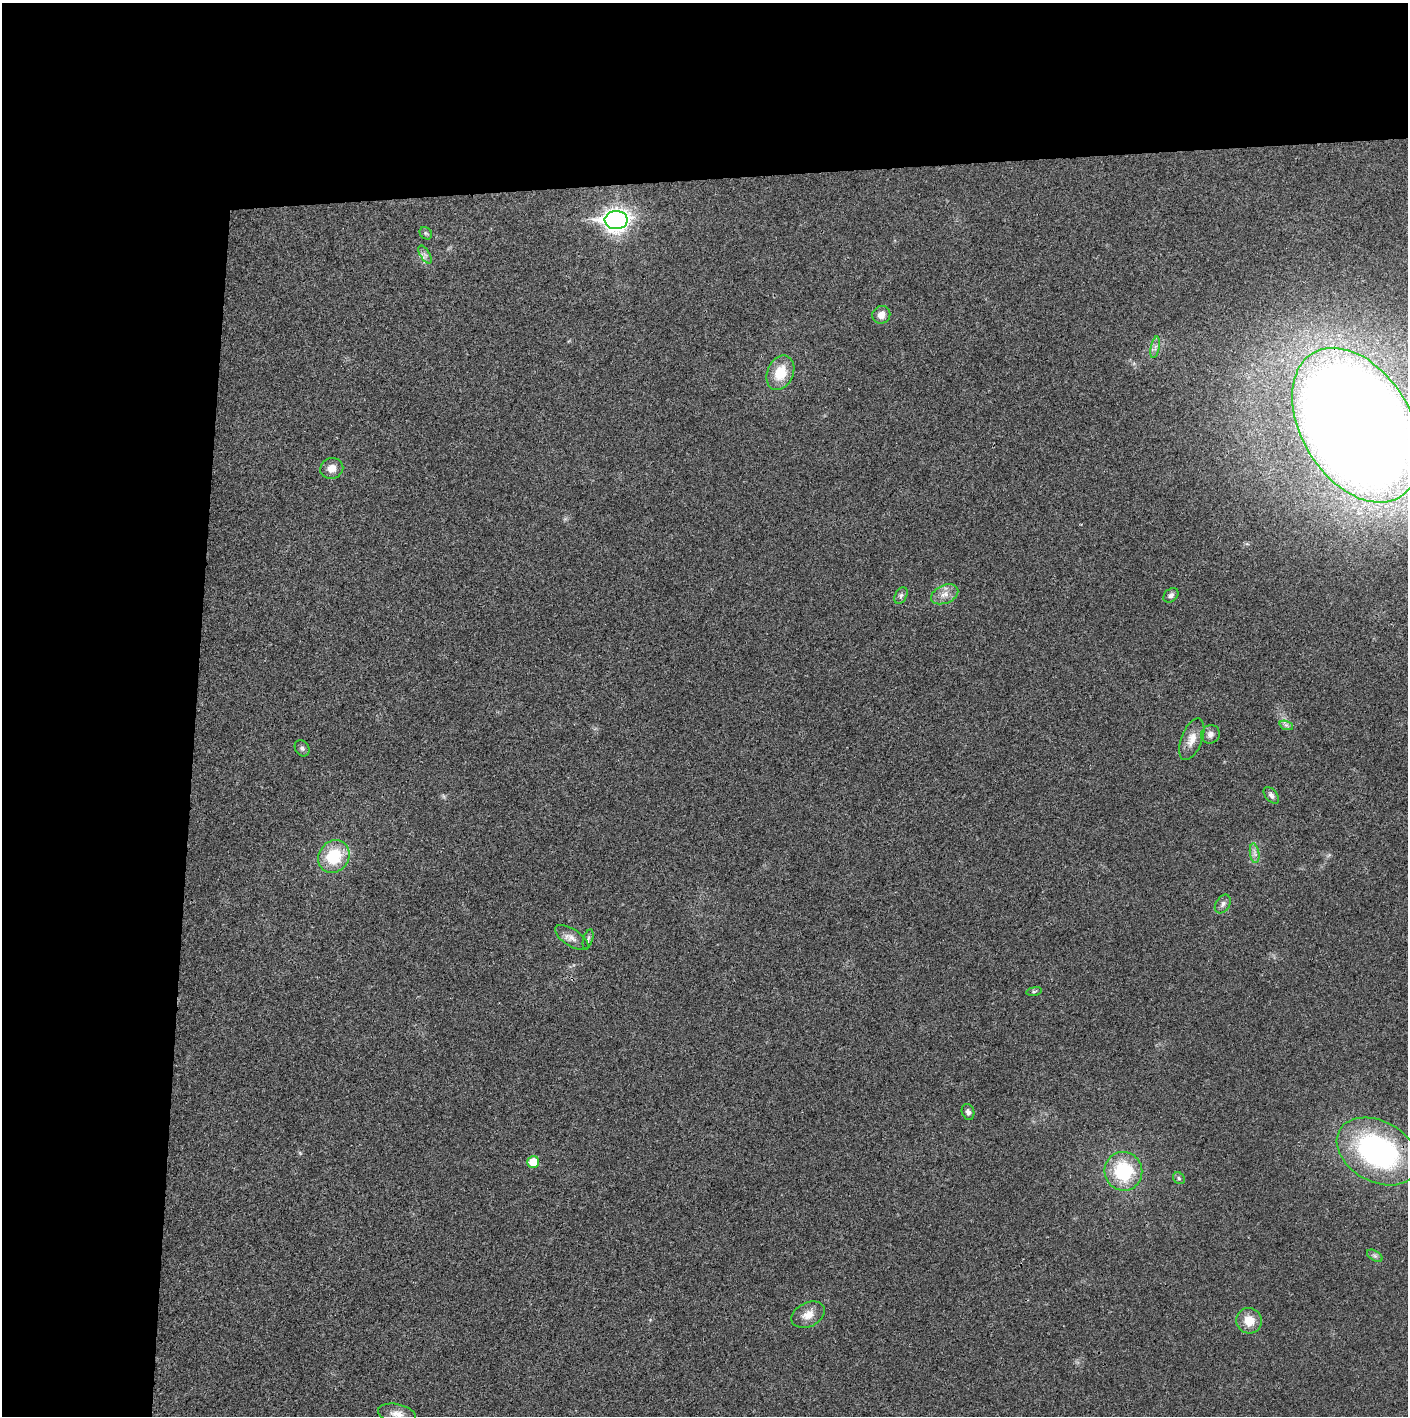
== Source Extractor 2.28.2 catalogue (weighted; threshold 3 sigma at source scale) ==
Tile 1 of 3 x 3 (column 1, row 1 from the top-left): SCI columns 1-1406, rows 2829-4242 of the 4221 x 4243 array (HDU 1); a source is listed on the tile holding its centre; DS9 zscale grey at full resolution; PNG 1410 x 1418 px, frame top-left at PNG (2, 3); each listed source drawn as its Kron ellipse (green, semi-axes under 4 px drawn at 4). Shown black and unused: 24% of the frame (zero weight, under 3 of 4 exposures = <1% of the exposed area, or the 3 px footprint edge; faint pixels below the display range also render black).
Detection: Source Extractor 2.28.2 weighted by HDU 2 'WHT'; one run over the whole footprint, this tile lists its part. Background 0.021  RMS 0.0042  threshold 0.0188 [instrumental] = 3 sigma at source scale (4.5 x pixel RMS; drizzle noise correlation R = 1.50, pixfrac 1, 0.05/0.05 arcsec/px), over >= 5 px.
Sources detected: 31; all 31 listed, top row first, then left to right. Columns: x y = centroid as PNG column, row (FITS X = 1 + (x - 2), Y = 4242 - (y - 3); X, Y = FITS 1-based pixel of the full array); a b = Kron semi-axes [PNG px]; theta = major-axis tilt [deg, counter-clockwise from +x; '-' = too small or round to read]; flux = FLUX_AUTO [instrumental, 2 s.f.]
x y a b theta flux
616 220 11 9 0 290
426 233 7 5 -44 0.74
425 255 10 5 -58 1.4
881 315 9 8 - 3.3
1155 347 11 3 79 1.2
780 373 18 13 66 11
1356 425 84 54 -59 1400
332 468 11 10 - 3.8
945 594 14 9 24 3.6
901 595 9 5 63 1.1
1171 595 8 6 42 1.5
1286 725 7 4 -18 0.97
1210 734 10 9 - 2
1192 739 22 10 69 4.8
302 748 9 7 -57 1.1
1271 795 10 5 -51 1.2
1255 853 10 4 -81 1.6
334 857 17 15 53 18
1223 904 10 7 57 1.6
572 938 19 8 -32 3.1
588 939 10 5 73 0.91
1034 991 8 4 9 0.64
968 1112 8 6 -72 1.3
1378 1151 44 30 -29 91
533 1162 6 6 - 8
1123 1171 19 19 - 26
1179 1178 6 5 - 0.84
1375 1256 8 5 -31 1.1
808 1315 18 12 25 4.8
1249 1321 13 12 - 6.9
397 1414 19 9 -12 3.8
Isophote crosses this tile's border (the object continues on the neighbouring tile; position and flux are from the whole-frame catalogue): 2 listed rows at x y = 1356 425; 397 1414